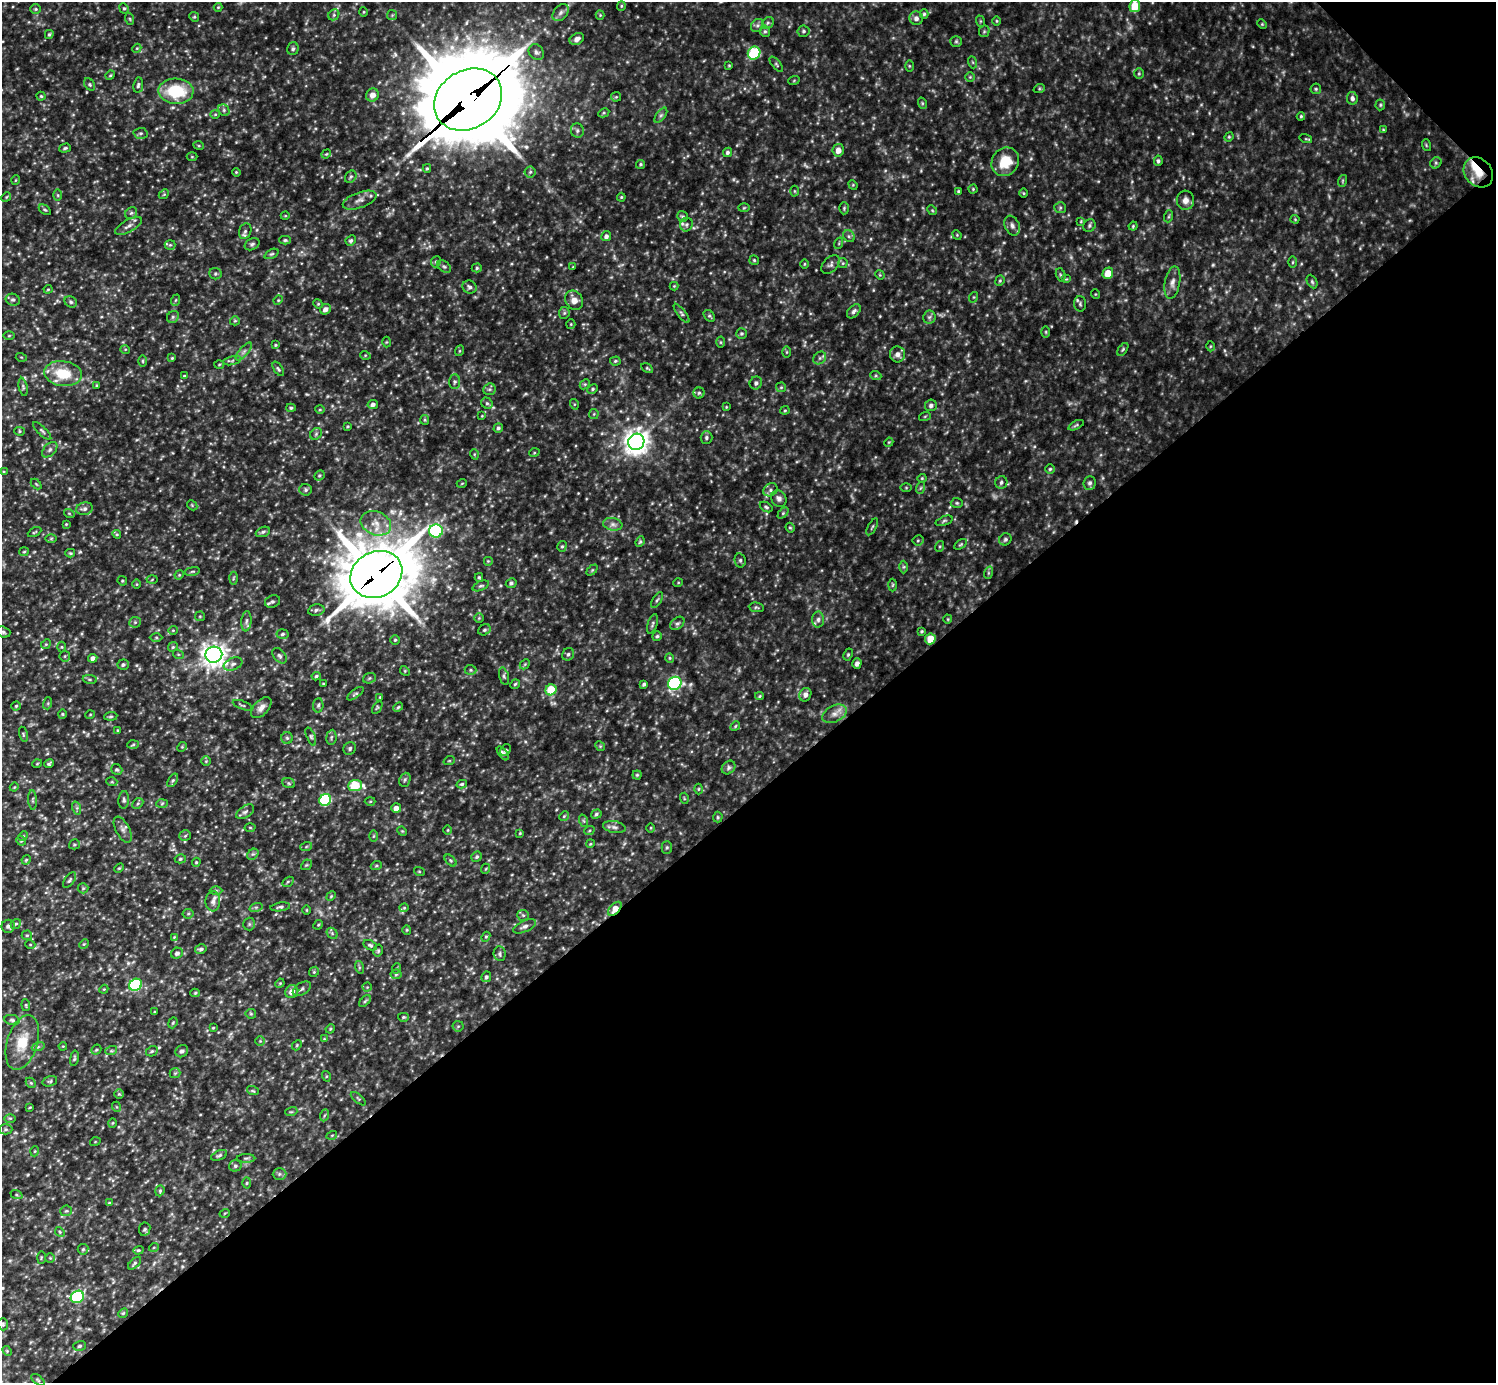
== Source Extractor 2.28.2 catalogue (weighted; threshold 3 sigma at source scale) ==
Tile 12 of 4 x 4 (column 4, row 3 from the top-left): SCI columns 4485-5978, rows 1679-3059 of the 5978 x 5977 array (HDU 1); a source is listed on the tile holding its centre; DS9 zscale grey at full resolution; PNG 1498 x 1385 px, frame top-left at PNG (2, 2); each listed source drawn as its Kron ellipse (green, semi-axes under 4 px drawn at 4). Shown black and unused: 43% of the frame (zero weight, under 3 of 5 exposures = <1% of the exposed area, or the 3 px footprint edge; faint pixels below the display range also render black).
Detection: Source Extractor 2.28.2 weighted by HDU 2 'WHT'; one run over the whole footprint, this tile lists its part. Background 0.241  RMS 0.02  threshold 0.0883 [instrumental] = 3 sigma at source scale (4.5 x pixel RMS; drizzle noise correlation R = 1.50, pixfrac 1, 0.05/0.05 arcsec/px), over >= 5 px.
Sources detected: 515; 5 too faint to see at this stretch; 1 cosmic-ray / hot-pixel residue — neither listed nor drawn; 5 inside a brighter listed object's ellipse — not listed separately; of the other 504, all 500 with FLUX_AUTO >= 1.43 (the completeness limit of this list) listed and drawn (4 fainter detections not listed), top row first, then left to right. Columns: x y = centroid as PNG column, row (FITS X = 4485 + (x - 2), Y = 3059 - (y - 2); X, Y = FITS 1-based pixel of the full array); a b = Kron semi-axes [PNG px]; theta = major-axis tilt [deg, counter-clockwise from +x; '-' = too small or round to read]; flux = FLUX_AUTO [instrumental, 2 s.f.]
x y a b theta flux
621 6 5 4 - 2.3
1135 6 6 5 - 52
218 7 4 4 - 1.9
124 8 5 4 - 2.8
36 9 5 4 - 2.9
364 12 5 3 - 2
561 13 10 6 51 7.7
924 14 5 4 - 2.9
334 15 6 5 - 3.7
392 15 5 5 - 2.7
600 15 4 4 - 2.1
194 17 5 4 - 2.4
916 18 7 6 - 7.2
130 19 6 3 -71 2.4
980 21 6 4 -72 2.1
997 21 5 3 - 1.9
768 23 6 5 - 3.6
1262 24 5 4 - 2.1
757 25 7 6 - 4.6
765 31 6 5 - 3.3
803 31 6 5 - 4.1
984 31 6 5 - 3.1
49 34 4 4 - 3
577 39 7 5 28 9.3
956 41 5 5 - 3.3
137 48 5 3 - 1.8
293 49 6 5 - 4.2
536 52 8 7 - 6.2
754 53 7 6 - 110
972 62 6 4 -70 2.5
776 64 9 4 -51 3.1
729 65 3 3 - 1.7
909 66 6 4 -89 2.2
1139 74 5 4 - 2.6
110 75 5 4 - 2.2
970 77 5 5 - 2.5
794 80 6 3 20 1.9
90 84 7 5 -56 2.9
138 85 8 5 81 4.3
1039 89 6 4 19 2.3
1316 89 5 5 - 2.8
176 91 17 12 -3 91
372 95 6 6 - 12
41 96 4 4 - 2.4
616 97 5 5 - 2.2
1352 98 6 5 - 6
468 99 36 29 32 29000
922 103 6 3 -72 2.4
1380 105 5 5 - 2.8
224 110 6 5 - 4.3
604 113 6 4 28 2.7
215 114 4 4 - 2.1
661 115 9 4 54 4.4
1301 116 4 4 - 2.5
1383 130 4 3 - 1.7
577 131 7 6 - 5.3
141 133 7 5 1 4.1
1229 137 5 4 - 2.4
1306 139 6 4 -16 2.4
1426 145 6 3 -72 2
199 146 5 3 - 2
65 148 6 3 16 3.2
838 150 6 5 - 14
727 152 5 4 - 3.8
326 154 5 4 - 2
192 157 5 3 - 1.8
1158 161 5 4 - 3.9
1005 162 15 13 52 47
1436 163 6 5 - 3
640 164 5 4 - 2.6
427 168 4 3 - 2.6
236 172 4 3 - 1.8
530 172 5 5 - 3.5
1478 172 16 13 -47 37
351 177 6 5 - 3.7
16 180 5 3 - 1.4
1342 181 6 3 71 2.2
853 185 5 4 - 1.9
973 189 4 4 - 2.2
794 191 5 3 - 1.8
958 191 4 3 - 2.4
1024 193 5 3 - 1.7
164 194 5 4 - 2.5
58 195 6 4 -89 2.6
6 197 5 4 - 2
621 197 4 3 - 2.2
360 200 18 7 20 13
1185 200 9 8 - 11
744 208 6 4 2 2.1
844 208 6 5 - 2.8
1060 208 6 5 - 3.4
45 210 7 3 -35 2.4
932 210 5 4 - 2.3
131 213 6 5 - 3.9
285 216 4 3 - 1.5
682 216 6 5 - 3.2
1169 216 6 4 71 2.6
1295 219 4 4 - 1.8
1081 221 4 4 - 1.9
686 224 7 6 - 4.9
129 226 15 6 29 9
1012 226 10 7 -68 7.8
1089 226 7 6 - 4
1133 226 4 4 - 2.2
245 231 8 6 69 5.4
957 235 5 4 - 2
606 236 5 5 - 6.1
849 236 6 5 - 3.9
285 240 6 4 0 3
351 240 5 4 - 3.3
839 243 6 3 73 2.1
252 244 8 5 28 4.6
170 245 5 5 - 2.4
272 254 7 4 26 3.4
754 260 5 5 - 2.5
436 262 6 4 67 3.2
1293 262 5 3 - 2.2
843 263 5 5 - 2.5
804 264 5 3 - 1.7
831 265 11 7 47 6.5
444 267 8 5 -37 3.9
573 267 4 3 - 1.8
477 268 5 4 - 2.9
1108 273 6 5 - 25
215 274 6 5 - 3.6
880 275 5 4 - 1.9
1061 275 7 4 -73 3.2
1066 279 5 4 - 2.2
1000 281 5 4 - 2.7
1312 282 7 4 -64 3.4
1172 283 16 7 79 12
674 286 4 4 - 1.8
469 287 7 6 - 5.6
48 289 4 4 - 2
1095 294 5 3 - 1.5
974 297 5 3 - 1.7
13 300 7 6 - 4.7
176 300 6 3 69 2.4
278 300 5 4 - 1.9
574 300 10 8 -58 15
71 302 6 5 - 4.3
318 304 5 4 - 2.2
1080 304 7 6 - 4.3
325 309 6 5 - 8.4
854 311 8 5 46 5.9
564 313 6 5 - 3.6
682 313 11 4 -52 4.3
709 316 7 4 -49 3.3
173 317 6 5 - 3.9
929 317 6 6 - 5
235 321 5 4 - 2.6
571 324 5 4 - 2
1046 332 6 4 -90 2.3
742 333 5 5 - 3.4
9 336 5 3 - 2.1
386 342 5 3 - 1.7
720 342 5 3 - 2
276 345 4 3 - 2.1
1210 346 5 3 - 1.9
125 349 5 3 - 1.7
1123 349 7 3 54 2.7
244 351 11 4 50 6.6
459 351 5 3 - 1.9
787 352 5 3 - 2
897 354 8 7 - 9.2
365 355 5 3 - 1.8
21 357 5 3 - 1.8
172 358 4 4 - 2.1
820 358 7 5 45 5
143 361 6 4 -89 2.3
232 361 9 3 13 3.7
615 361 5 4 - 2.7
219 364 5 3 - 2.2
647 368 6 4 -31 2.8
278 369 8 4 -57 3.3
63 374 19 12 -8 61
184 376 4 3 - 2.1
876 376 5 3 - 2.4
455 382 7 5 85 3.8
756 383 6 6 - 5.7
585 384 6 4 44 2.8
97 385 4 4 - 2
23 387 9 4 -78 3.7
781 387 5 5 - 2.6
489 389 6 5 - 4.3
593 389 5 4 - 3.1
699 393 5 5 - 3.6
487 403 6 5 - 3.8
574 404 5 3 - 1.9
373 405 5 4 - 6.5
931 405 6 6 - 6.3
726 407 4 4 - 1.8
291 408 4 4 - 3
320 410 5 3 - 1.9
785 410 4 4 - 2.2
594 414 5 5 - 2.3
482 416 4 3 - 1.5
925 416 6 4 19 2.1
425 420 5 4 - 2.3
1076 425 8 4 25 3.1
348 426 3 3 - 2.1
498 428 5 4 - 3.8
20 431 5 4 - 2.5
42 431 12 4 -45 4.3
316 434 6 5 - 3.5
706 437 6 6 - 4.2
636 442 8 8 - 1800
889 442 5 3 - 1.8
50 450 9 5 46 5.7
534 453 5 3 - 1.7
474 454 5 3 - 1.8
1050 469 5 4 - 2.7
4 472 4 3 - 1.9
319 475 5 4 - 2.9
922 478 4 4 - 2.1
1001 482 6 6 - 4.5
462 483 5 3 - 1.7
1090 483 7 6 - 5.2
36 484 6 4 -45 2.3
906 488 6 4 0 1.9
920 488 6 4 70 2.7
306 490 6 5 - 3.8
770 490 7 6 - 5.1
779 498 9 7 -56 7.4
957 503 6 5 - 3
192 505 6 4 -46 2.5
766 507 7 4 -31 3.6
84 509 8 6 12 6.4
69 513 5 3 - 1.7
783 513 6 4 46 3.2
944 521 9 4 21 3.6
376 523 16 11 -22 26
66 524 4 3 - 1.8
613 524 10 6 -10 7.9
872 527 9 3 60 2.8
790 528 5 4 - 2.4
436 531 7 6 - 240
34 532 7 3 27 2.2
263 532 7 5 21 4.2
117 534 4 4 - 2
51 538 6 4 1 2.4
1005 539 6 6 - 3.7
918 540 5 5 - 2.9
640 542 5 4 - 2.6
961 544 7 4 31 2.9
562 546 5 4 - 3
940 546 5 3 - 2.1
24 552 5 4 - 2.2
70 553 5 4 - 2.6
740 560 7 5 -77 3.9
488 561 5 5 - 2.3
904 567 6 4 89 2.8
592 570 6 4 45 2.6
192 571 8 4 9 2.9
988 573 6 4 72 2.9
376 574 27 22 28 11000
179 575 5 4 - 2.2
479 577 4 3 - 2.7
233 578 6 4 87 2.8
152 579 5 3 - 2
122 581 5 4 - 2.6
511 583 5 4 - 4.2
678 583 5 3 - 1.7
137 584 5 3 - 1.8
892 585 6 4 88 2.7
481 586 8 4 23 3.8
657 600 9 3 57 3.3
272 602 8 6 21 4.6
756 607 7 4 -6 3.3
316 610 8 5 12 4.5
200 616 5 4 - 2.3
479 618 4 4 - 2.1
948 619 4 4 - 2
818 620 8 6 88 5.8
246 621 10 5 84 5.2
135 622 5 5 - 3.4
677 623 8 5 39 4.6
652 624 10 4 72 4.3
173 630 4 4 - 2
484 630 6 5 - 4
921 631 4 3 - 2.5
3 632 7 5 -18 4
282 634 6 4 6 3.8
657 636 5 4 - 3.2
156 637 6 4 0 2.8
930 639 5 5 - 29
395 640 5 4 - 2.8
46 644 5 4 - 2.4
62 647 5 3 - 1.9
173 647 5 4 - 2.8
178 654 5 3 - 2
568 654 6 5 - 4.5
848 654 6 4 63 2.8
214 655 8 8 - 1500
65 656 5 5 - 3
279 656 9 5 -49 5.3
93 658 5 4 - 8.6
670 658 5 4 - 2.4
857 663 5 4 - 7.2
233 664 10 6 23 7.1
525 664 6 4 46 2.6
123 665 5 5 - 4.5
471 670 6 5 - 3.1
405 671 5 4 - 2.2
316 676 5 4 - 3
504 676 9 4 -75 3.9
369 678 6 5 - 3.4
90 679 7 3 -8 2.8
675 683 7 6 - 270
323 684 3 3 - 1.8
515 684 5 4 - 2.6
644 684 4 3 - 3.4
551 690 6 5 - 57
355 694 10 3 35 3.7
805 695 7 6 - 9
760 696 4 4 - 2.1
380 697 4 3 - 1.5
48 703 6 4 73 2.5
243 705 10 3 -20 2.9
318 705 7 5 85 3.9
16 706 4 4 - 2.4
377 707 7 4 57 2.5
398 707 5 4 - 2.7
261 708 13 7 47 11
62 714 4 4 - 2.3
835 714 13 8 25 14
90 715 5 3 - 1.6
111 716 6 4 6 2.9
735 726 5 4 - 2.5
118 730 3 3 - 1.7
23 734 8 4 -77 2.9
311 736 9 3 -68 3.7
331 737 7 5 82 3.9
287 738 6 5 - 3.6
133 744 6 4 4 2.5
600 746 5 4 - 2.5
182 747 5 4 - 2.3
350 748 7 6 - 4.1
506 750 6 5 - 3.3
503 753 8 4 -52 4.8
206 761 4 4 - 2.3
449 761 6 3 18 1.8
37 764 5 3 - 1.7
49 764 5 4 - 3.3
729 768 7 6 - 5.4
117 770 6 5 - 3
637 775 4 4 - 2.5
173 780 7 4 58 4
405 780 7 5 69 3.7
112 782 5 3 - 1.8
289 783 6 5 - 2.9
462 784 5 4 - 3
355 785 7 5 5 95
14 787 4 4 - 1.8
699 789 5 3 - 1.9
684 798 6 3 -73 2
33 800 10 4 -86 3.6
124 800 9 5 85 4.4
325 800 6 5 - 170
370 801 5 3 - 1.9
138 803 6 4 45 3.2
162 803 6 4 3 3
77 808 7 4 -72 3.5
396 808 5 4 - 11
245 812 10 5 33 5.4
596 814 5 4 - 3.2
564 816 5 4 - 2.7
718 817 5 5 - 2.6
584 821 6 4 -70 2.9
250 827 5 3 - 2
614 827 11 6 -11 6.7
651 828 5 3 - 1.7
123 830 14 6 -62 9.4
448 830 4 3 - 1.6
402 831 5 4 - 2.1
589 831 5 3 - 2
520 833 4 3 - 1.7
23 836 5 4 - 2.2
185 836 5 5 - 3.2
373 836 6 4 88 2.2
21 841 5 4 - 2.5
74 844 5 5 - 2.9
590 844 4 3 - 1.8
306 847 6 4 20 2.6
667 847 6 5 - 3.4
253 854 6 5 - 3.5
477 857 5 5 - 3.4
180 859 5 4 - 2.4
26 860 5 4 - 2.7
451 861 7 4 -45 3.1
196 862 4 3 - 2.2
306 865 6 4 42 2.5
376 866 5 3 - 2.6
119 868 5 3 - 2.1
485 869 5 3 - 1.8
419 871 5 3 - 1.7
69 880 9 4 54 4.1
288 882 6 4 31 2.9
83 888 5 5 - 2.6
216 890 6 4 -1 3.2
331 896 5 4 - 2.1
213 901 10 7 87 8.5
256 907 7 4 18 3.6
280 907 10 4 8 4.4
404 908 4 4 - 2.1
615 909 8 5 48 17
307 910 4 3 - 1.6
188 914 5 5 - 2.8
523 915 6 5 - 3.5
16 924 5 4 - 2.9
249 924 6 6 - 3.8
318 925 5 4 - 2.3
8 926 6 6 - 5.5
525 926 12 5 23 7.4
407 930 4 4 - 2.1
332 933 6 4 -47 3.2
27 935 5 5 - 2.7
174 937 4 4 - 1.8
486 937 5 4 - 2.3
30 944 5 3 - 1.8
84 944 5 4 - 2.2
370 945 7 4 -28 3.7
201 949 6 4 14 4.8
378 951 6 4 76 3.1
177 953 6 5 - 5.9
500 954 7 6 - 4.3
359 967 6 4 -73 2.8
397 968 5 3 - 1.7
314 972 5 4 - 2.5
396 974 5 5 - 2.9
486 977 5 4 - 3.7
280 983 5 4 - 1.8
135 985 7 6 - 220
367 987 4 4 - 2.4
104 989 4 3 - 1.7
302 989 10 6 32 5.3
292 992 7 6 - 12
195 993 5 4 - 2.5
365 1001 7 4 45 3.6
26 1005 6 4 -83 2.2
154 1012 4 2 - 1.6
251 1014 5 5 - 2.5
403 1017 5 4 - 2.8
12 1020 8 5 -11 4.3
173 1023 6 4 68 2.4
458 1026 5 5 - 2.8
213 1028 4 3 - 1.9
330 1029 5 4 - 1.9
324 1039 4 4 - 1.7
260 1041 4 4 - 2.3
22 1042 28 15 73 52
297 1045 5 4 - 2.4
63 1046 4 3 - 1.5
38 1047 6 4 19 3.6
96 1050 5 4 - 2.7
111 1051 6 4 18 2.5
152 1051 6 5 - 3
182 1051 7 5 40 6.2
74 1058 8 4 79 3
175 1073 5 5 - 2.9
326 1076 5 3 - 2
50 1081 7 5 17 3.3
31 1083 6 4 -44 2.9
253 1091 6 3 -18 2.5
119 1094 5 5 - 2.7
358 1099 9 3 -40 2.8
30 1107 4 2 - 1.6
117 1107 5 3 - 1.7
291 1112 6 3 17 2.4
325 1115 6 4 69 3.2
10 1118 6 4 1 2.5
113 1123 4 3 - 1.7
6 1129 7 5 0 3.4
332 1135 5 3 - 1.8
95 1142 5 3 - 1.7
35 1151 5 3 - 1.6
219 1155 8 4 24 3.9
246 1158 9 4 0 3.4
235 1166 6 5 - 4.1
279 1174 7 6 - 4.5
247 1183 5 3 - 2.1
160 1191 6 4 70 2.6
16 1195 6 4 -20 2.4
109 1203 4 3 - 1.7
66 1211 6 5 - 3.3
225 1213 5 3 - 1.6
145 1229 7 6 - 3.4
60 1232 5 4 - 2.3
154 1247 5 3 - 1.8
83 1249 5 5 - 3
138 1250 5 4 - 2.5
41 1257 6 3 89 1.9
50 1258 5 5 - 2.7
135 1263 8 4 43 3.5
77 1297 7 6 - 150
123 1313 5 4 - 2.5
3 1324 6 5 - 3
79 1346 6 4 17 3.3
7 1351 5 4 - 2.4
38 1380 8 4 -36 2.7
Overlapping masked pixels (flux is a lower limit): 4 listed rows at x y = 468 99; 1478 172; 376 574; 615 909
Unlisted compact peaks at least as high as the median listed source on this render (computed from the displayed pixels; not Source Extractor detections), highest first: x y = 80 552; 70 700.